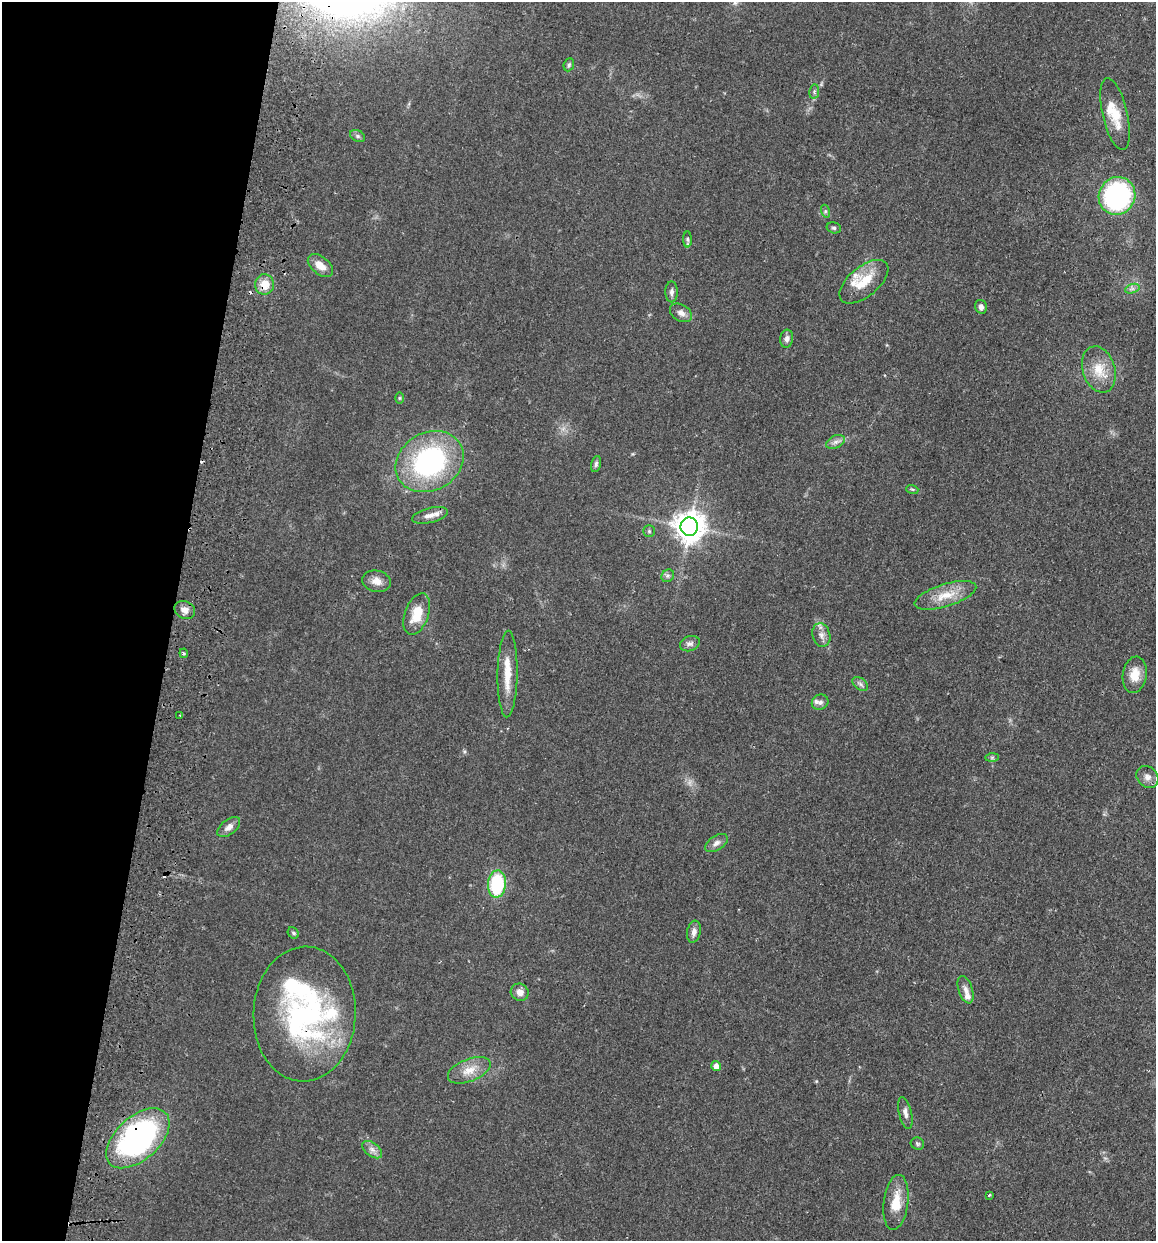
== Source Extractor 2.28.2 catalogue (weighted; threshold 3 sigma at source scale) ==
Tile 9 of 4 x 4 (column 1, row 3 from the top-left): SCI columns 175-1328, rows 1252-2490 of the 5081 x 4981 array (HDU 1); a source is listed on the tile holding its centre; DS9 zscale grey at full resolution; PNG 1158 x 1243 px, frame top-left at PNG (2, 2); each listed source drawn as its Kron ellipse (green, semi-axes under 4 px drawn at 4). Shown black and unused: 15% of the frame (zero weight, under 2 of 3 exposures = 3% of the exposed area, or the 3 px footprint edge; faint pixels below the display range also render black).
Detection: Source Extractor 2.28.2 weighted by HDU 2 'WHT'; one run over the whole footprint, this tile lists its part. Background 0.0478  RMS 0.0068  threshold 0.0307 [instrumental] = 3 sigma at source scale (4.5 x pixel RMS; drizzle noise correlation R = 1.50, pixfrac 1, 0.05/0.05 arcsec/px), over >= 5 px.
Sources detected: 68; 3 cosmic-ray / hot-pixel residue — neither listed nor drawn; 9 inside a brighter listed object's ellipse — not listed separately; the other 56 listed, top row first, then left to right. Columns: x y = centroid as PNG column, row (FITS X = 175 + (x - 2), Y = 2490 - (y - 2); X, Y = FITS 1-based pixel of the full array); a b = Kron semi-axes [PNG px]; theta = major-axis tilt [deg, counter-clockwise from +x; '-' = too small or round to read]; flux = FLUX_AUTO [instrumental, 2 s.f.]
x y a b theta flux
569 65 7 5 68 1.2
814 92 7 5 79 1.5
1115 114 37 12 -77 16
358 136 8 5 -27 1.8
1117 196 19 18 - 100
825 211 6 4 -72 1.2
834 228 7 5 -14 1.2
687 239 8 4 -89 1.2
320 266 15 8 -40 7.5
864 282 29 15 40 17
265 284 10 9 - 9.2
1132 289 7 4 18 2
671 292 10 6 89 2.4
981 307 7 5 -76 2.6
681 313 12 8 -31 3.6
787 339 9 6 83 2.8
1099 369 24 16 -72 15
399 398 6 4 -90 0.78
836 442 10 6 27 2.7
430 462 35 29 30 120
596 464 8 5 74 1.5
912 489 6 4 -18 0.85
430 515 18 7 13 5.3
689 527 9 9 - 990
649 531 6 6 - 1.1
668 576 7 6 - 1.6
376 581 14 10 -14 5.7
945 595 32 11 17 14
185 610 11 8 -26 4
417 614 22 12 70 15
821 635 12 8 -75 4.2
690 644 10 7 21 2.7
184 653 5 3 - 0.99
507 674 43 10 89 15
1135 675 18 12 81 10
860 684 9 5 -37 1.9
820 702 8 7 - 2.4
180 715 3 3 - 0.83
992 757 7 4 0 1.1
1147 777 12 10 -46 4.1
229 827 13 7 38 4.1
716 843 13 7 33 3.4
497 884 13 9 86 44
694 932 11 6 80 3.1
293 933 6 5 - 1.1
965 990 14 7 -72 3.7
520 992 9 8 - 4.6
305 1014 67 51 88 150
716 1066 5 5 - 4.6
469 1070 22 11 22 9.9
905 1113 16 6 -76 3.4
138 1138 38 21 42 150
917 1144 7 6 - 1.3
372 1150 11 6 -37 3.4
989 1195 3 3 - 0.77
896 1202 28 12 83 14
Overlapping masked pixels (flux is a lower limit): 3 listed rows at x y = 265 284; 305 1014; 138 1138